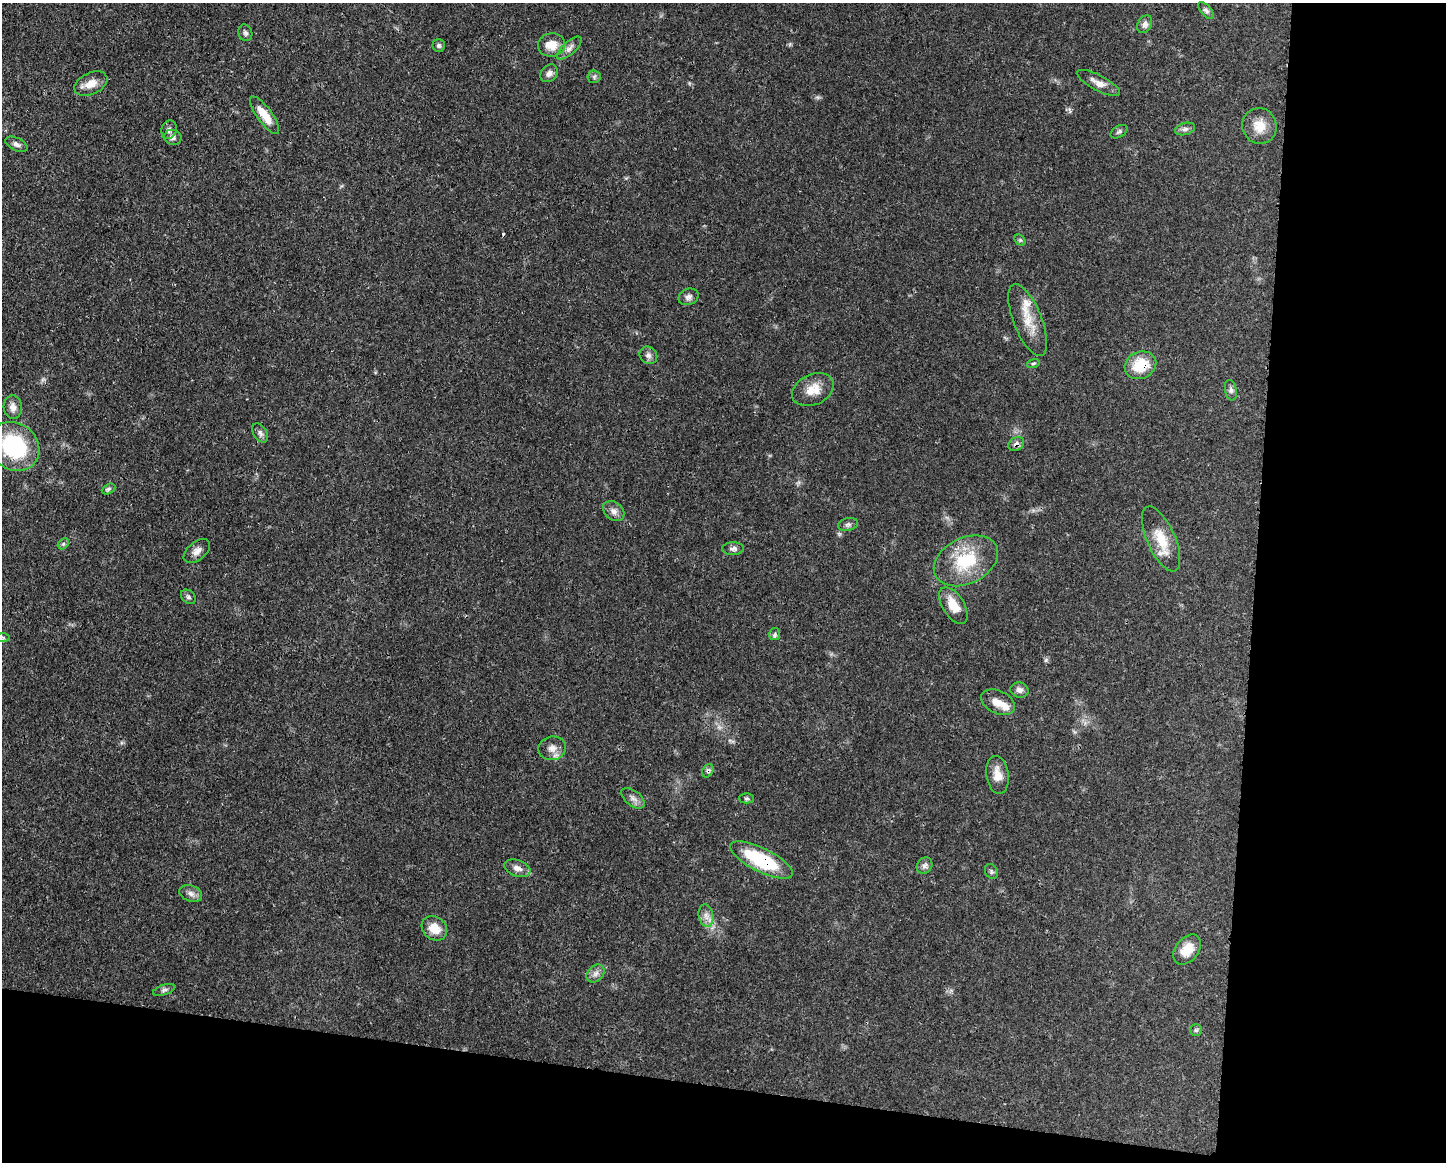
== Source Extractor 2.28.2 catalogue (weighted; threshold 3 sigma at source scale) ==
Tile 12 of 3 x 4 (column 3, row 4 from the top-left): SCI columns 3007-4450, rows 1-1160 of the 4678 x 4645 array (HDU 1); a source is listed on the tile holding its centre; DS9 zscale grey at full resolution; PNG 1448 x 1164 px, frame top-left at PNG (2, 3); each listed source drawn as its Kron ellipse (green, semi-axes under 4 px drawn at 4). Shown black and unused: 20% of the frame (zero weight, under 3 of 4 exposures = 1% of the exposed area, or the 3 px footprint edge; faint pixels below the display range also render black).
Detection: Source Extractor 2.28.2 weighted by HDU 2 'WHT'; one run over the whole footprint, this tile lists its part. Background 0.0581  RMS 0.0033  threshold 0.015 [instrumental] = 3 sigma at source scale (4.5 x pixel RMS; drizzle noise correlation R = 1.50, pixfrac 1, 0.05/0.05 arcsec/px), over >= 5 px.
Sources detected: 62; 1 cosmic-ray / hot-pixel residue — neither listed nor drawn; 2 inside a brighter listed object's ellipse — not listed separately; the other 59 listed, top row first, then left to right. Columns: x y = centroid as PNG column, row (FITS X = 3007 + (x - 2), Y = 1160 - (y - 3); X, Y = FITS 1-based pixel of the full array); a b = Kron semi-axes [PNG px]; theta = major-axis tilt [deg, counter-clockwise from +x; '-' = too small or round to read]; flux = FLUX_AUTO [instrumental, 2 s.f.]
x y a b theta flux
1206 10 10 5 -48 0.91
1145 24 9 6 60 1.4
245 33 8 6 -72 0.93
439 45 6 6 - 0.68
551 45 13 11 10 5
569 48 15 6 42 1.8
549 73 10 7 48 1.7
594 77 6 6 - 0.75
1098 83 24 8 -28 3
91 84 17 11 26 4
265 115 22 7 -54 5.9
1259 126 18 17 - 5.6
1185 129 10 6 14 1.1
169 130 9 7 69 1.3
1119 132 9 5 30 0.77
173 137 9 7 -14 1.4
17 144 12 6 -26 1.4
1020 240 6 5 - 0.54
688 297 10 8 24 1.5
1028 320 38 14 -68 7.4
648 355 9 8 - 1.3
1033 364 6 4 16 0.5
1140 365 16 13 25 11
813 390 22 15 25 5.8
1231 390 10 6 -79 1
13 407 12 9 -85 2.4
260 433 10 6 -59 1.2
1016 444 8 6 31 1.3
14 446 27 23 -39 33
108 489 7 4 28 0.66
614 511 12 8 -39 1.9
848 524 10 6 12 0.97
1161 539 35 14 -66 8.5
63 544 6 4 45 0.56
733 549 11 6 1 1.2
197 551 15 9 40 2.2
966 561 34 23 26 18
188 597 8 6 -44 0.8
953 605 20 10 -58 5.9
775 634 6 5 - 0.77
3 638 7 4 -1 0.67
1019 690 9 7 -11 1.4
998 702 18 11 -25 3.6
552 748 14 11 9 2.8
708 771 7 5 60 0.8
998 775 19 11 -81 4.1
633 798 14 7 -38 1.6
746 798 7 5 0 0.6
761 860 34 12 -26 23
924 866 9 7 53 1.2
517 868 14 8 -20 2.1
991 871 8 6 -61 0.69
191 893 12 8 -20 1.7
706 916 11 7 -78 2
434 928 14 11 -39 5
1187 949 17 11 52 5.6
596 974 10 7 45 1.7
164 990 11 5 18 0.96
1196 1030 6 6 - 0.57
Overlapping masked pixels (flux is a lower limit): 4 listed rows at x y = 1140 365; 1016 444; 708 771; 761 860
Isophote crosses this tile's border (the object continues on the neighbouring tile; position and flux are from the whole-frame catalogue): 1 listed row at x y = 14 446